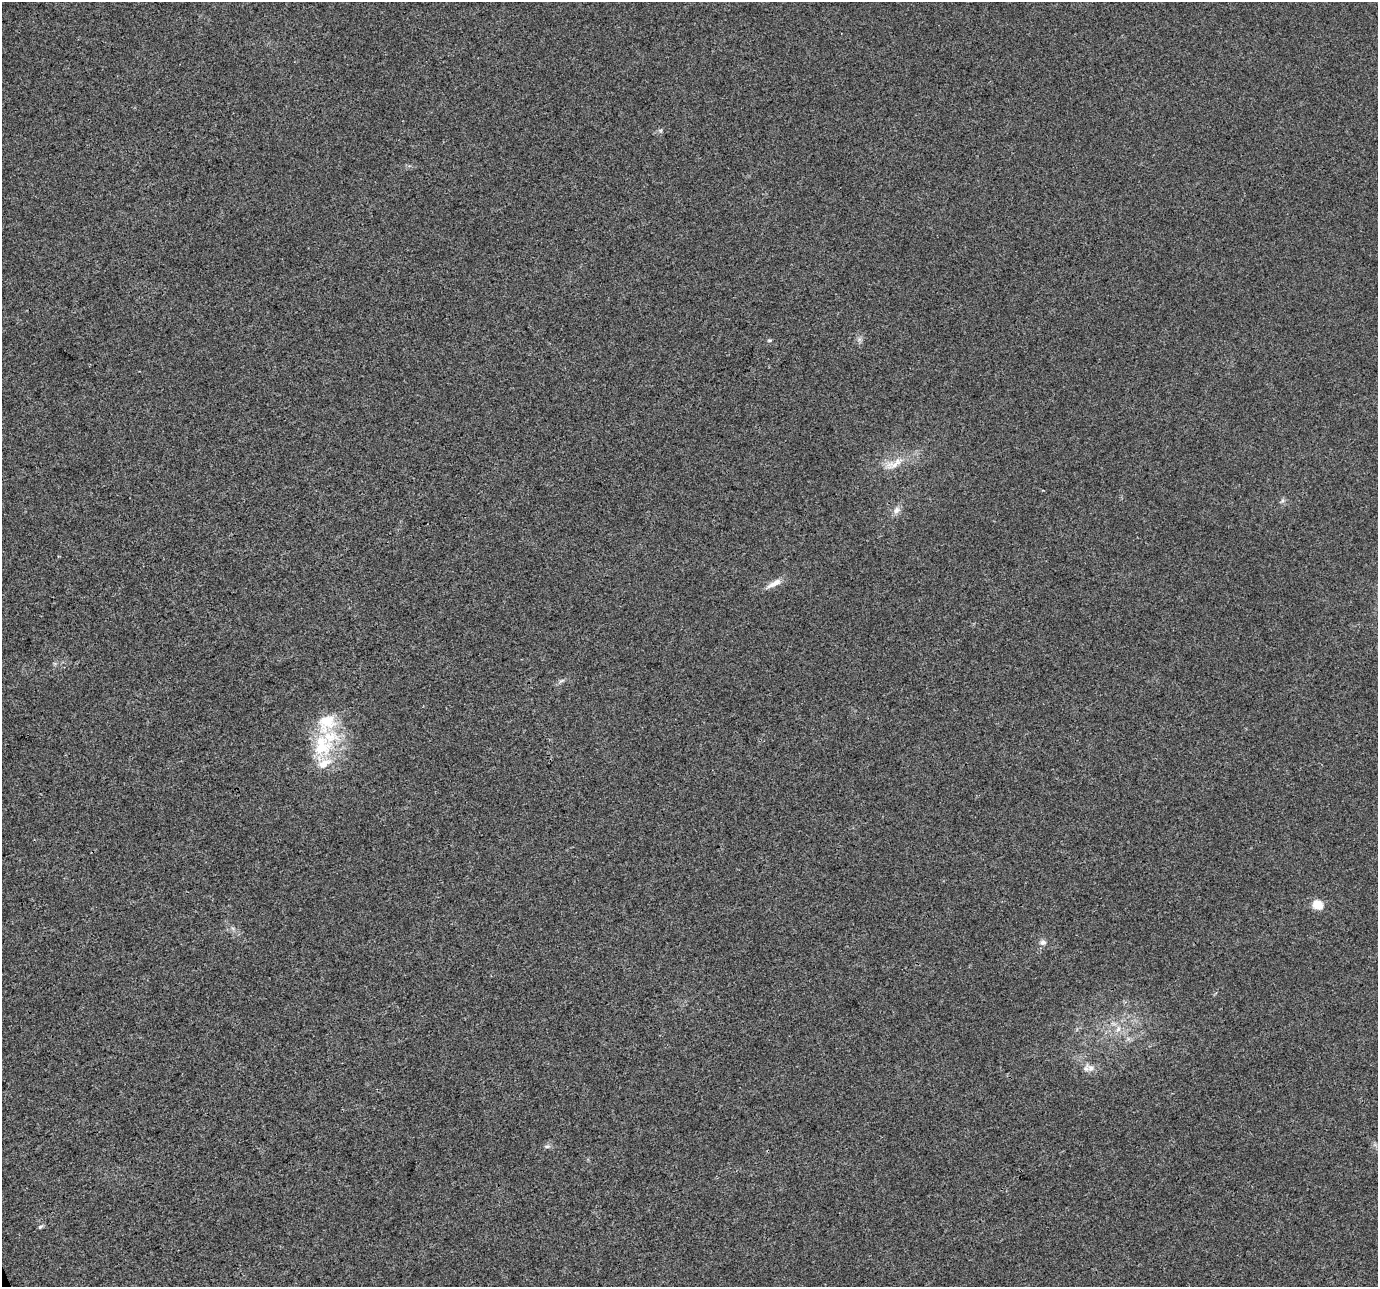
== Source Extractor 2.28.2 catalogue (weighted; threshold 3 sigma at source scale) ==
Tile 7 of 4 x 4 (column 3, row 2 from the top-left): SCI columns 2757-4132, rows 2704-3988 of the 5509 x 5350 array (HDU 1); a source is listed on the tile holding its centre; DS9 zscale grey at full resolution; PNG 1380 x 1289 px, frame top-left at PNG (2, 2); no overlay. Shown black and unused: <1% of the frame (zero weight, under 3 of 4 exposures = <1% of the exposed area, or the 3 px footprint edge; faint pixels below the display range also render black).
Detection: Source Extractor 2.28.2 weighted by HDU 2 'WHT'; one run over the whole footprint, this tile lists its part. Background 0.011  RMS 0.003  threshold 0.0136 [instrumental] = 3 sigma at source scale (4.5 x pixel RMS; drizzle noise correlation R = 1.50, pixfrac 1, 0.0396/0.0396 arcsec/px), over >= 5 px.
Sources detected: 16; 3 inside a brighter listed object's ellipse — not listed separately; the other 13 listed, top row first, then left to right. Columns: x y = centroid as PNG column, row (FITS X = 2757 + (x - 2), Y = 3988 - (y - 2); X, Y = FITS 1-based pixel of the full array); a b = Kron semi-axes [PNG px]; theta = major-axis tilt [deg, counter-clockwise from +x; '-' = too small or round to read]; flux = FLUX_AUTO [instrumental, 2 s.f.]
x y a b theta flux
769 340 6 4 18 0.42
894 464 29 10 25 5
896 510 11 8 56 1.5
774 584 19 7 26 2.6
561 681 9 4 19 0.62
330 737 31 19 21 13
324 763 24 12 26 5.5
1318 905 13 11 -27 3.6
1043 942 9 7 2 1.1
1118 1029 7 6 - 1.1
1090 1068 10 8 -74 1.7
547 1146 6 4 1 0.57
40 1227 8 4 36 0.5